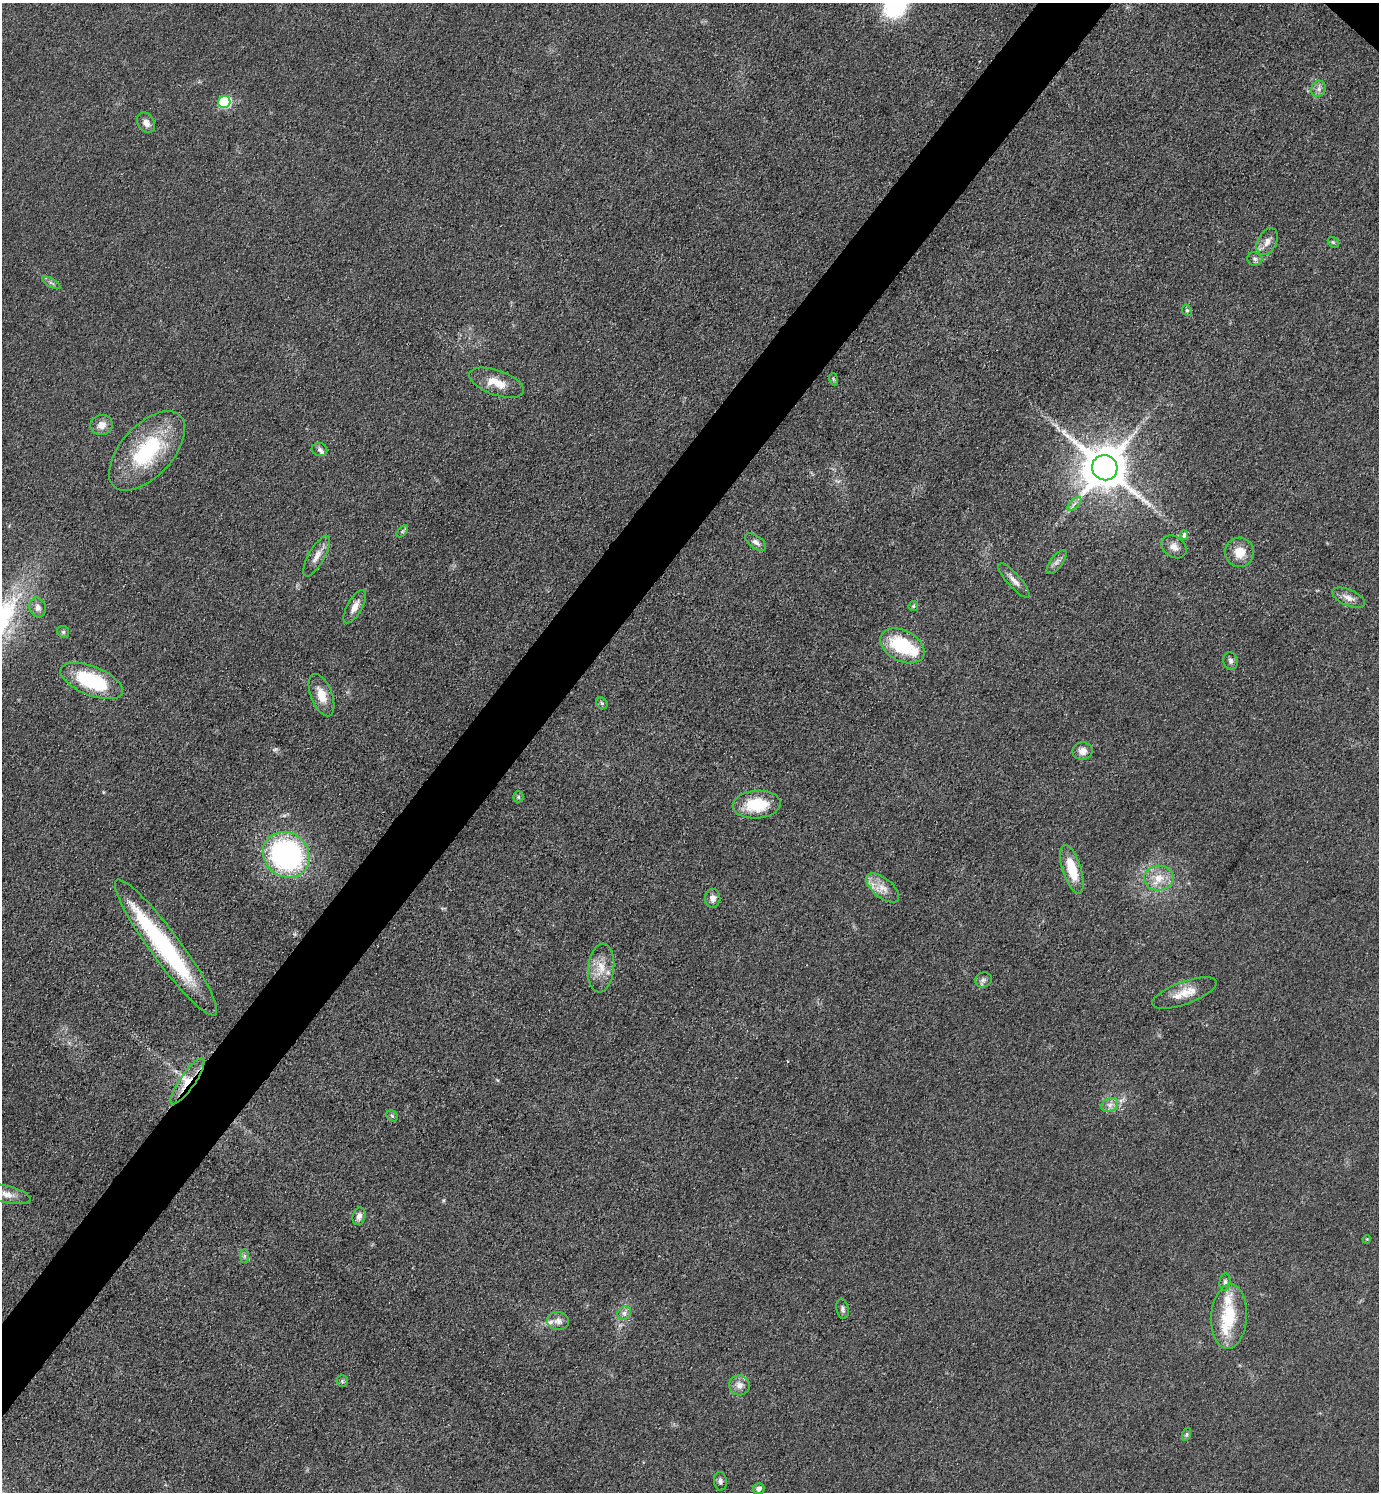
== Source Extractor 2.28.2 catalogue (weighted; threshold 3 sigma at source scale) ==
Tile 7 of 4 x 4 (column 3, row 2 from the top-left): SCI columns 3054-4430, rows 2981-4470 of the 5964 x 5961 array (HDU 1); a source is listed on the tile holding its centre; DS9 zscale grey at full resolution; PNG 1381 x 1494 px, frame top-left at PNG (2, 3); each listed source drawn as its Kron ellipse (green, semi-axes under 4 px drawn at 4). Shown black and unused: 5% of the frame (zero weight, under 3 of 4 exposures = <1% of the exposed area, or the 3 px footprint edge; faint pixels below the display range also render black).
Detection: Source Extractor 2.28.2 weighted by HDU 2 'WHT'; one run over the whole footprint, this tile lists its part. Background 0.0497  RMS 0.0063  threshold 0.0284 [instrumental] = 3 sigma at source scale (4.5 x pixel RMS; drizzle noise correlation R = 1.50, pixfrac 1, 0.05/0.05 arcsec/px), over >= 5 px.
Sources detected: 70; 1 too faint to see at this stretch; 1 inside a brighter object's white glare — neither listed nor drawn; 6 inside a brighter listed object's ellipse — not listed separately; the other 62 listed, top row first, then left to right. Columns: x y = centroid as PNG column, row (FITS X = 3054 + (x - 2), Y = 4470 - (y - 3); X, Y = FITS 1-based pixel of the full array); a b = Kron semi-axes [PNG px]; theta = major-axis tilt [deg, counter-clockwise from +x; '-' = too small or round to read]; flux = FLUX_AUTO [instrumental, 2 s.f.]
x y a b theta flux
1319 89 8 7 - 2.7
224 102 6 6 - 56
146 123 11 8 -57 4
1267 242 14 9 61 4.9
1333 242 6 4 -42 1.2
1255 259 7 6 - 1.9
51 283 10 4 -29 1.7
1187 310 6 4 -67 0.99
833 379 6 3 -71 0.93
496 383 29 12 -19 12
102 425 11 10 - 5.2
320 449 8 6 -14 1.9
147 451 48 26 47 60
1105 468 13 12 - 2700
1074 504 9 4 45 2
402 531 7 4 45 0.99
1184 535 4 4 - 2.6
756 542 12 6 -35 2.9
1174 547 13 10 -36 4.5
1240 552 14 14 - 11
317 556 23 8 60 5.7
1056 562 14 6 53 3
1014 580 22 6 -48 4.5
1349 598 17 8 -24 5.2
913 606 5 4 - 0.83
38 607 10 8 -74 3.7
355 607 18 7 61 6
63 632 6 5 - 1.3
902 646 24 15 -27 39
1230 661 9 7 -74 2
92 681 33 14 -22 51
322 695 22 10 -69 10
602 703 6 5 - 1.2
1082 751 10 8 3 4.7
518 797 5 5 - 0.99
757 805 24 14 5 26
286 855 24 22 -38 150
1072 869 25 9 -72 20
1159 878 15 12 3 9.9
883 888 19 9 -39 7.7
713 898 9 7 87 3.5
166 948 83 15 -54 94
601 968 24 13 84 12
983 980 8 7 - 2.1
1184 993 34 11 20 12
187 1081 27 7 55 11
1110 1105 9 6 23 3.1
392 1116 6 5 - 1
6 1194 25 8 -13 6.9
359 1216 9 6 75 2.9
1367 1239 4 3 - 0.57
244 1256 7 4 90 1.4
1225 1282 9 5 83 1.8
842 1309 10 6 -80 1.9
624 1313 7 6 - 2.3
1229 1317 32 18 86 31
558 1321 11 9 -9 3.7
342 1381 6 5 - 1
739 1385 10 10 - 4.6
1187 1434 7 4 71 1.1
720 1481 9 6 -85 2.1
759 1489 6 5 - 2.5
Overlapping masked pixels (flux is a lower limit): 1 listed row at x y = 187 1081
Isophote crosses this tile's border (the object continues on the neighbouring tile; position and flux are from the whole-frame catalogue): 1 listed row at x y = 6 1194